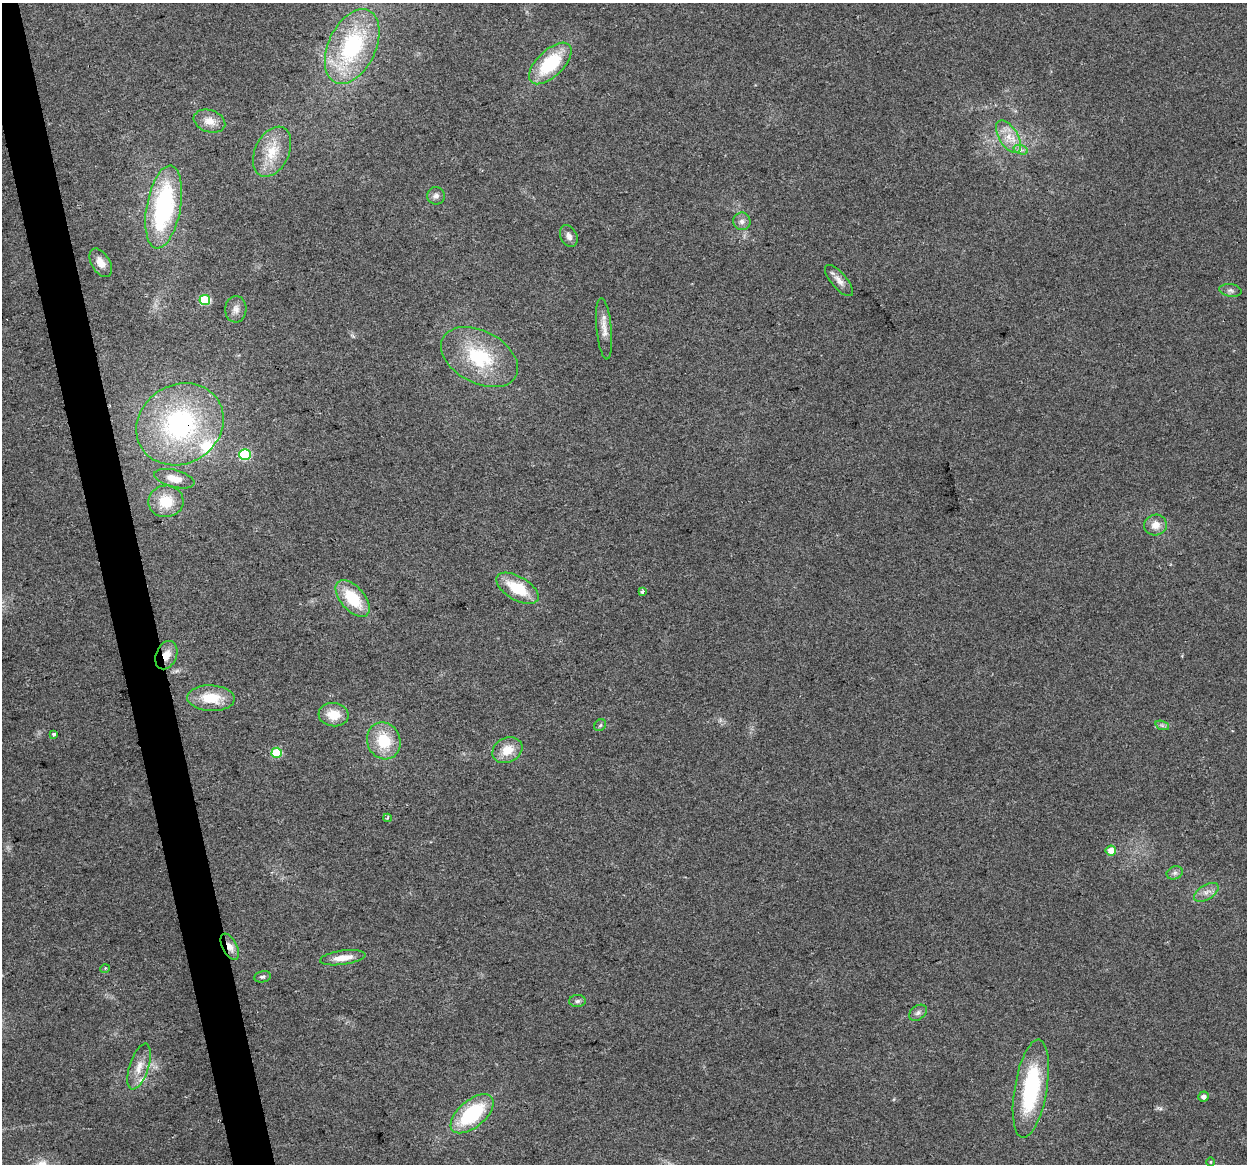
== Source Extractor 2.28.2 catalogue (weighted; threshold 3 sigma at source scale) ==
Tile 11 of 4 x 4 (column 3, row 3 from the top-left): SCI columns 2491-3735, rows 1243-2404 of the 4980 x 4762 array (HDU 1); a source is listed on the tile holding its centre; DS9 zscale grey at full resolution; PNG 1249 x 1166 px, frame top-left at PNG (2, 3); each listed source drawn as its Kron ellipse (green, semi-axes under 4 px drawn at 4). Shown black and unused: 3% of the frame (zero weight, under 2 of 3 exposures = <1% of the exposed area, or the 3 px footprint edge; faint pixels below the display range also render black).
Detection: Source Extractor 2.28.2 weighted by HDU 2 'WHT'; one run over the whole footprint, this tile lists its part. Background 0.0471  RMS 0.0068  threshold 0.0305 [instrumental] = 3 sigma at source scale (4.5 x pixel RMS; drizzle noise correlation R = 1.50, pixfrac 1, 0.0396/0.0396 arcsec/px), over >= 5 px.
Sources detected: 51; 2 inside a brighter listed object's ellipse — not listed separately; the other 49 listed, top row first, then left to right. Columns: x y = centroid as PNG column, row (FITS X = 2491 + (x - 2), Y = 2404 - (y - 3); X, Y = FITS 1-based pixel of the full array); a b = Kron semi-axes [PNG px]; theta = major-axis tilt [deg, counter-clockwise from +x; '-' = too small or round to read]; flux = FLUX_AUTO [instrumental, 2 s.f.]
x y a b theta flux
352 47 40 23 65 74
550 63 26 13 44 40
209 121 16 11 -19 7.8
1008 137 18 9 -57 10
1021 150 7 4 -18 1.9
272 152 26 17 65 19
436 196 9 8 - 2.8
164 207 42 17 80 96
742 221 9 8 - 3.1
569 236 12 8 -65 3.6
101 263 15 9 -60 7.6
839 280 19 7 -49 5
1230 290 11 6 -9 2.4
205 300 5 5 - 35
236 309 13 10 87 4.4
604 329 31 7 -84 7
479 357 41 26 -28 46
180 424 45 39 32 110
245 454 6 5 - 46
174 479 20 8 -14 8.9
166 501 17 16 - 18
1155 525 11 10 - 6.8
517 588 23 11 -30 25
642 592 3 3 - 7.7
353 598 22 12 -49 27
166 655 15 10 66 8.3
211 698 24 13 -2 20
334 715 15 11 -6 12
600 725 6 5 - 1.1
1162 725 7 4 -19 1.4
54 734 3 3 - 5.4
384 741 19 16 -66 23
507 750 15 12 27 12
277 753 5 5 - 32
387 818 4 4 - 0.82
1111 850 5 5 - 7.4
1175 873 8 6 21 2.2
1206 892 14 7 31 4.5
230 947 14 7 -63 5.7
343 958 23 7 8 9.6
105 969 5 3 - 0.79
262 977 8 5 11 1.6
577 1001 8 6 4 2
918 1013 10 7 37 2.4
139 1067 24 9 72 9.1
1031 1089 50 16 80 64
1204 1097 5 5 - 2.6
472 1114 25 13 40 50
1210 1162 5 3 - 0.54
Overlapping masked pixels (flux is a lower limit): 3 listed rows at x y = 180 424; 166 655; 230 947